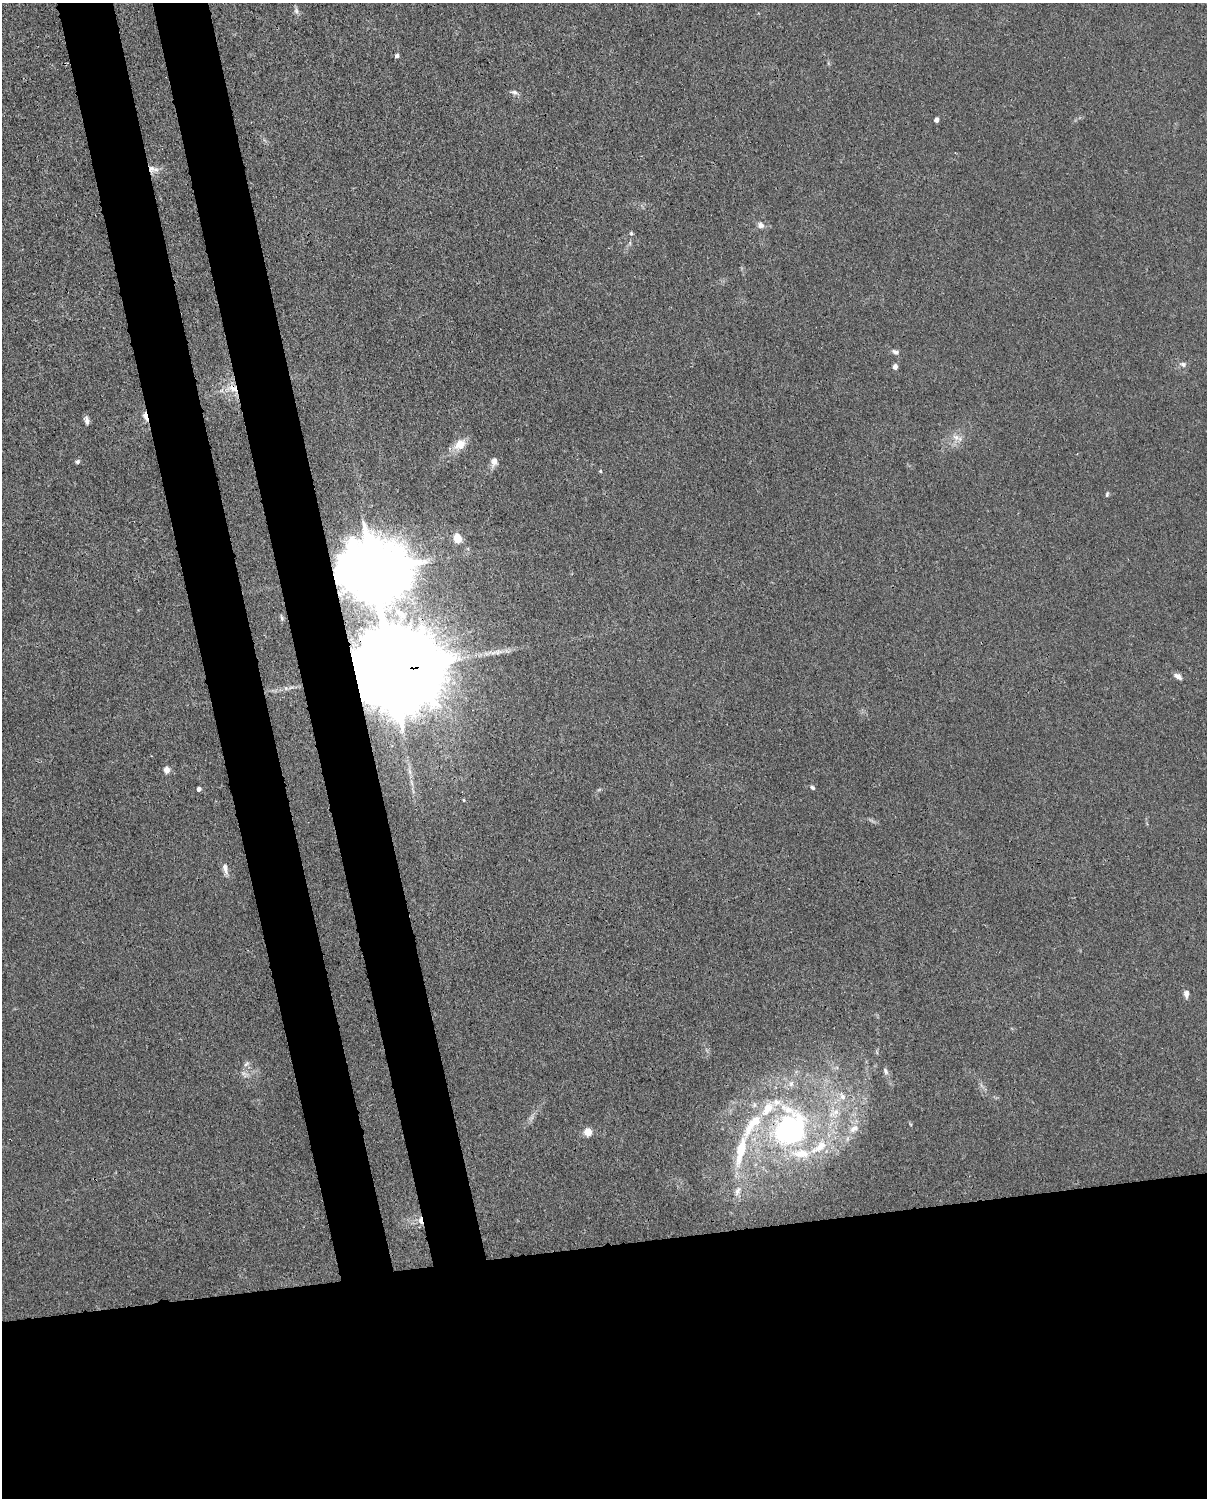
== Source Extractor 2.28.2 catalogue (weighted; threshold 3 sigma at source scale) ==
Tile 11 of 4 x 3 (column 3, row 3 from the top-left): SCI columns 2502-3706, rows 265-1760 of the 5001 x 4906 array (HDU 1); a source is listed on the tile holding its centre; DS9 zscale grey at full resolution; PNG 1209 x 1500 px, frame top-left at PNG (2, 3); no overlay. Shown black and unused: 25% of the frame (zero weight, under 3 of 4 exposures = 7% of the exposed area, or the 3 px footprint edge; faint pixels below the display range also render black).
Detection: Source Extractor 2.28.2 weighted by HDU 2 'WHT'; one run over the whole footprint, this tile lists its part. Background 0.0269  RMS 0.0028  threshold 0.0128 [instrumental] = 3 sigma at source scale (4.5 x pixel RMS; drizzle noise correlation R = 1.50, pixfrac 1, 0.05/0.05 arcsec/px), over >= 5 px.
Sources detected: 50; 2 inside a brighter object's white glare — not listed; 6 inside a brighter listed object's ellipse — not listed separately; the other 42 listed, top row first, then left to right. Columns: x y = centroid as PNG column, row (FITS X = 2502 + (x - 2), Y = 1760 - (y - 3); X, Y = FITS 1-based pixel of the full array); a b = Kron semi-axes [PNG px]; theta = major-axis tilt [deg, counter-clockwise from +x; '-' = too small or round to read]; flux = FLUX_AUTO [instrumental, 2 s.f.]
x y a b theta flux
296 10 10 6 -80 0.84
397 56 5 4 - 0.74
514 92 10 5 -13 0.88
937 120 4 4 - 1.5
151 169 11 10 - 2.2
760 225 9 8 - 1.3
631 233 5 5 - 0.37
895 352 11 6 -27 0.95
1183 364 9 7 -11 0.99
895 367 5 5 - 1.5
232 388 21 11 -4 5.2
145 416 12 5 -71 2.1
87 420 9 5 -72 1.1
956 437 12 7 -27 1.9
460 444 16 11 37 4.2
77 462 7 5 46 0.6
494 462 12 8 80 1.7
600 471 4 4 - 0.27
1107 494 7 4 79 0.45
457 538 12 10 -79 3.5
372 571 19 16 -1 3100
401 614 14 7 -42 2.8
282 618 6 3 -71 0.23
393 670 31 19 5 9800
1178 676 9 5 -32 1.3
166 770 6 5 - 2.2
410 772 9 4 -71 0.83
812 787 7 5 -34 0.56
199 789 4 4 - 0.98
464 800 4 4 - 0.27
225 868 15 6 -79 1.7
1186 994 9 6 89 1.4
246 1064 10 5 44 0.75
885 1071 10 6 -68 0.89
842 1096 11 8 -70 2.1
834 1113 21 7 32 3.2
787 1122 56 39 -82 48
854 1129 16 9 28 2.8
588 1132 7 6 - 3.8
741 1151 44 11 77 11
738 1191 15 7 66 2
421 1220 10 5 -82 1.9
Overlapping masked pixels (flux is a lower limit): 7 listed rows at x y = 151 169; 232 388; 145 416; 372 571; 393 670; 787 1122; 421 1220